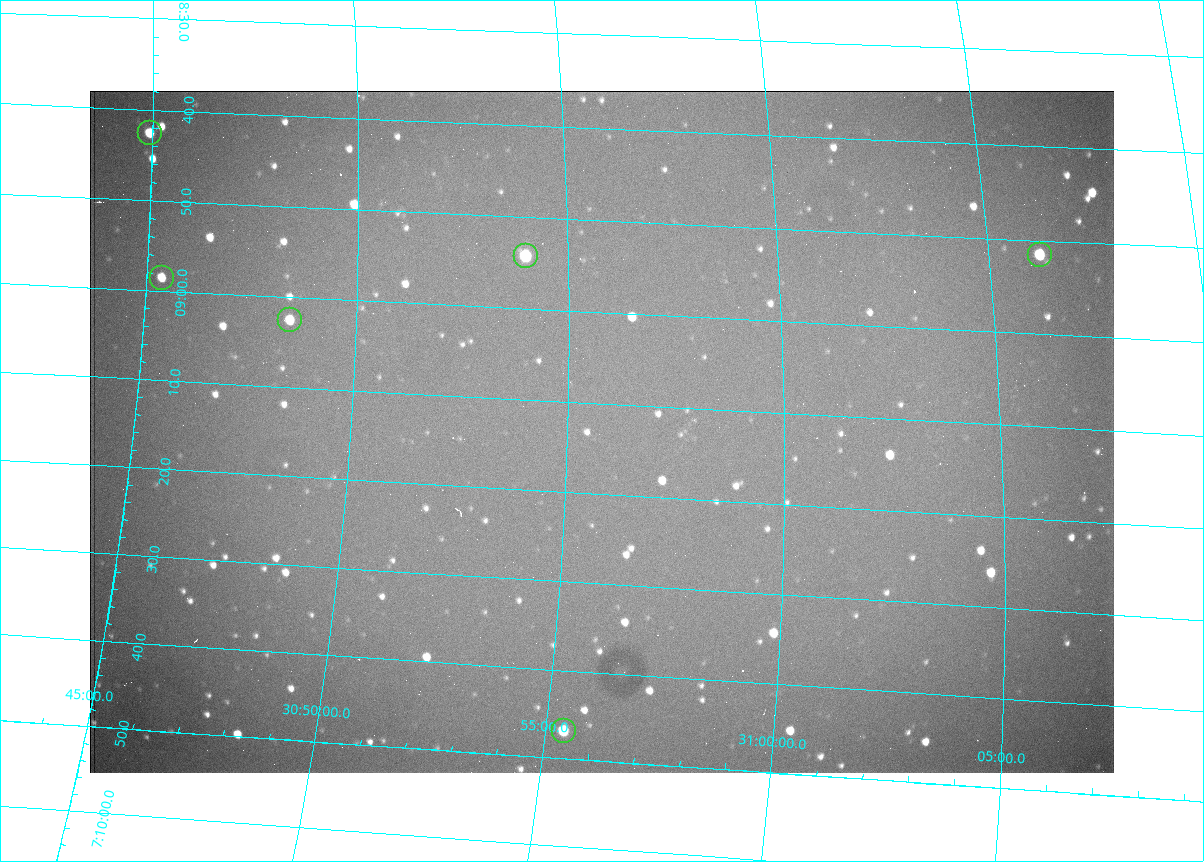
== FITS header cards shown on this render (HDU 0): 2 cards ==
NAXIS1  =                 1024 /fastest changing axis
NAXIS2  =                  682 /next to fastest changing axis

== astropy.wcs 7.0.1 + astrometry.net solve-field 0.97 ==
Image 1024 x 682 px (HDU 0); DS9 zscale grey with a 90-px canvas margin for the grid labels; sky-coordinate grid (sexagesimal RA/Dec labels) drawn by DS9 from the SOLVED WCS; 6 Tycho-2 reference stars matched to detected sources circled (green)
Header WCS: RA---TAN/DEC--TAN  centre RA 07:09:13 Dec +30:56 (107.31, +30.93 deg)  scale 1.44 arcsec/px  FOV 24.5' x 16.3'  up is -93 deg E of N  parity flipped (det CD > 0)
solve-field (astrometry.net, Tycho-2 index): VERIFIED the header's WCS against the Tycho-2 star catalogue (6 matches, 0 conflicts) and refined it, rather than solving blind
Solved WCS: RA---TAN-SIP/DEC--TAN-SIP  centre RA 07:09:13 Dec +30:56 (107.30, +30.93 deg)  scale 1.39 x 1.42 arcsec/px (non-square pixels)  FOV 23.7' x 16.2'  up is -91 deg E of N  parity flipped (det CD > 0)
The solver's refit moves the header's centre by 13 arcsec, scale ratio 0.9653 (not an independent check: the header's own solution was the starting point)
Tycho-2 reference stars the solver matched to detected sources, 6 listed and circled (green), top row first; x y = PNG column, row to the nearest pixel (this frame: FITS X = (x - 90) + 1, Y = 682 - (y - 91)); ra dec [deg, ICRS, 3 dp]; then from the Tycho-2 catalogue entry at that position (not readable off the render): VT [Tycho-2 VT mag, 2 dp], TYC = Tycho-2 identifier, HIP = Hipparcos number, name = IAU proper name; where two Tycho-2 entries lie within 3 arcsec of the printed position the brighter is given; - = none
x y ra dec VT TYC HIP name
150 133 107.177 +30.749 11.91 2438-477-1 - -
1040 255 107.215 +31.104 11.64 2438-821-1 - -
526 256 107.226 +30.900 10.76 2438-883-1 - -
162 278 107.244 +30.756 12.13 2438-718-1 - -
290 320 107.261 +30.807 12.26 2438-856-1 - -
564 731 107.445 +30.924 11.38 2438-1056-1 - -